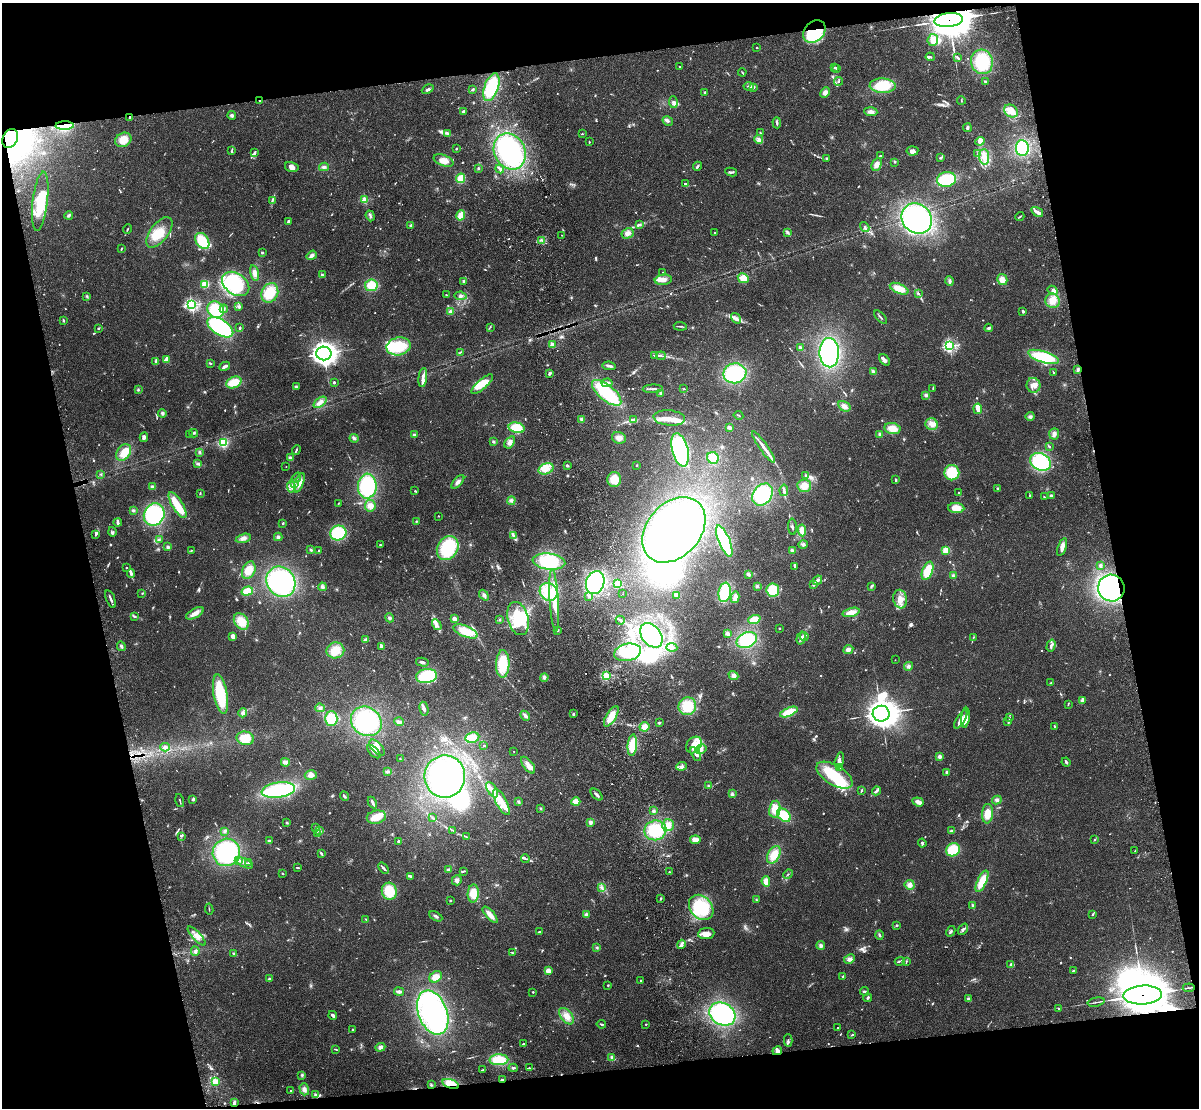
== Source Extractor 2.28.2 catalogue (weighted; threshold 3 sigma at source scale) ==
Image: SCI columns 119-4903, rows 276-4696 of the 5020 x 4865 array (HDU 1 of 3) = the unmasked area's bounding box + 8 px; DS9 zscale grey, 4 x 4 block average (1 PNG px = mean of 4 x 4 image px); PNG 1201 x 1110 px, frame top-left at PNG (2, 3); each listed source drawn as its Kron ellipse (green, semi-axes under 4 px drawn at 4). Shown black and unused: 23% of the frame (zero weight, under 3 of 4 exposures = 6% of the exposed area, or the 3 px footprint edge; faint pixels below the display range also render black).
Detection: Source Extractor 2.28.2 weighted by HDU 2 'WHT'. Background 0.0273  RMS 0.0023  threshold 0.0104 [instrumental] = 3 sigma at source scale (4.5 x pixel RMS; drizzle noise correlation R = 1.50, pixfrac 1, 0.05/0.05 arcsec/px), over >= 5 px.
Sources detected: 998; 8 too faint to see at this stretch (4 x 4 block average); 20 inside a brighter object's white glare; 6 cosmic-ray / hot-pixel residue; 4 long thin detections or spike segments (spike, bleed or trail) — neither listed nor drawn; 29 coinciding with a brighter row at this scale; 128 inside a brighter listed object's ellipse — not listed separately; of the other 803, all 500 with FLUX_AUTO >= 1.03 (the completeness limit of this list) listed and drawn (303 fainter detections not listed), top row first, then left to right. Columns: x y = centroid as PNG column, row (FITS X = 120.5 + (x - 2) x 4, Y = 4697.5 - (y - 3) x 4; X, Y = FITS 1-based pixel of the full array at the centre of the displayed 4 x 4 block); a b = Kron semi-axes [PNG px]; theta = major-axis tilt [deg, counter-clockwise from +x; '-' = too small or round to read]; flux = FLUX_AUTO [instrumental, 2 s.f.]
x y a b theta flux
949 20 14 7 6 8100
814 32 12 9 44 40
933 40 6 5 - 16
757 48 2 2 - 1.1
930 57 4 2 - 2.4
958 57 4 2 - 3.2
982 62 12 11 - 59
680 67 2 2 - 1.4
835 67 2 2 - 2.7
837 68 2 2 - 1.5
742 72 4 2 - 1.3
838 81 4 2 - 1.6
986 82 3 2 - 2.6
749 86 5 2 - 3.8
883 86 13 7 -3 43
491 87 14 7 71 81
753 88 3 2 - 1.5
428 89 6 2 25 3.4
472 89 2 2 - 2.8
705 93 3 2 - 1.7
825 93 5 4 - 6.6
260 101 2 2 - 4.8
961 101 4 2 - 1.1
673 102 6 4 -85 4
463 111 4 2 - 2.9
1011 111 7 6 - 11
871 112 6 3 -4 6
232 115 4 3 - 3
129 117 2 2 - 1.1
668 121 5 3 - 3.6
777 123 5 2 - 2.3
65 126 9 4 1 35
967 128 4 3 - 3.5
760 132 3 2 - 1.1
448 133 3 2 - 1.6
582 134 2 2 - 1.1
10 138 10 7 65 170
759 139 4 4 - 4.9
123 140 8 7 - 19
980 141 5 4 - 4.7
589 142 2 2 - 1.1
1022 148 8 6 -83 44
456 149 2 2 - 1.5
231 150 4 2 - 1.2
912 151 6 4 6 4.7
254 152 3 3 - 2
510 152 18 15 -64 180
978 154 2 2 - 1.2
880 156 2 2 - 1.8
984 157 8 5 -84 9.6
827 158 2 2 - 1.3
940 158 2 2 - 2.6
444 161 10 5 -19 13
895 162 3 2 - 1.2
877 165 6 4 63 7.3
697 166 4 2 - 3.1
292 167 7 5 -14 8
324 167 5 3 - 3.4
478 168 2 2 - 2
500 169 4 2 - 2.8
731 172 6 2 -9 2.5
461 178 5 4 - 22
946 179 9 7 11 62
685 184 4 3 - 2.3
365 200 2 2 - 77
40 201 30 7 83 40
272 201 3 2 - 1.5
1037 212 6 2 -35 9.8
69 215 4 2 - 3.8
461 215 5 3 - 19
370 216 5 2 - 2.6
1020 217 5 2 - 1.4
917 218 16 14 -44 190
288 221 3 2 - 2.7
640 224 3 2 - 1.6
411 225 3 2 - 2.4
865 227 5 2 - 2.2
127 229 5 2 - 1.6
159 232 18 9 52 27
787 232 4 3 - 2.6
627 233 6 5 - 6.7
714 233 2 2 - 1.2
562 235 2 2 - 1.5
542 240 2 2 - 1.5
202 241 9 6 -55 45
121 249 4 2 - 1.3
262 253 3 2 - 1.3
312 255 5 3 - 4.2
254 273 8 4 -78 5.5
663 273 2 2 - 5.5
322 275 3 2 - 1.7
743 278 6 4 -28 14
663 280 8 5 6 12
1002 280 6 5 - 10
463 281 3 2 - 2.9
950 281 4 3 - 2.7
205 284 4 4 - 13
236 284 15 10 -35 88
371 285 6 6 - 27
899 289 10 5 -23 21
1053 290 5 3 - 6.4
270 293 10 8 65 33
918 294 3 2 - 1.7
446 295 3 2 - 1.3
87 296 3 3 - 1.7
461 296 6 4 -10 4.7
1052 301 7 7 - 16
191 305 2 2 - 230
239 307 3 2 - 1.3
224 309 4 2 - 1.7
216 310 9 7 -45 44
1023 311 3 2 - 3.1
450 312 4 3 - 3
881 317 8 2 -49 2.4
736 318 6 4 -57 4.4
63 320 3 2 - 1.6
680 326 7 2 -5 2.2
220 327 14 7 -32 150
240 327 2 2 - 3
490 327 4 2 - 1.3
99 328 3 2 - 1.4
989 328 4 3 - 2.7
552 344 2 2 - 34
399 346 12 9 10 52
950 346 2 2 - 230
800 348 3 2 - 7.9
460 352 4 2 - 1.1
324 353 7 7 - 1100
829 353 14 9 -89 190
654 355 3 2 - 1
661 356 4 2 - 2.2
1043 357 16 5 -17 73
167 359 4 3 - 10
885 360 6 3 -52 5.2
156 361 3 3 - 2.4
210 363 2 2 - 3.1
225 366 6 2 27 6.5
609 366 7 2 -8 4.4
1078 370 3 2 - 2
873 372 4 2 - 3.8
550 373 3 2 - 5.2
735 373 11 10 - 110
1053 373 3 2 - 1.4
423 378 9 3 82 7.3
234 382 8 5 25 24
334 382 2 2 - 12
607 383 5 3 - 5.6
482 384 14 5 42 25
1033 385 7 7 - 10
297 387 3 2 - 1.2
933 388 4 2 - 1
653 389 10 2 2 5.1
684 389 2 2 - 1.1
138 390 3 3 - 1.6
607 393 18 7 -39 91
661 393 4 3 - 2.7
926 395 4 4 - 2.9
320 402 7 4 38 7.2
844 406 7 4 -32 7.3
978 409 5 4 - 8.1
162 413 4 3 - 2.6
738 415 5 2 - 1.6
1030 416 4 3 - 2.7
669 418 16 7 -5 18
582 419 4 3 - 3.9
634 419 3 2 - 1.5
932 424 6 6 - 8.1
729 427 3 2 - 6.7
517 428 8 5 -14 33
892 428 8 5 -11 19
194 433 4 2 - 1.9
880 434 4 3 - 2.3
1054 434 6 5 - 5.5
190 435 2 2 - 1.6
414 435 2 2 - 21
144 437 5 3 - 3.5
354 438 4 3 - 2.9
619 438 7 5 -22 7.6
493 442 3 3 - 1.6
510 442 6 4 56 6.3
223 443 3 3 - 32
1049 446 3 2 - 2.8
764 447 19 2 -55 13
296 450 5 2 - 1.8
680 450 17 8 -75 270
124 452 9 6 55 23
200 452 4 2 - 1.5
290 458 4 3 - 2.9
713 458 6 5 - 24
1040 462 11 8 -26 78
198 464 3 2 - 1.9
567 465 3 2 - 1.6
637 465 2 2 - 1.1
286 467 2 2 - 1.1
546 469 8 5 21 13
952 473 7 7 - 46
101 474 3 2 - 1.2
806 476 3 2 - 3.8
296 478 5 2 - 2.6
614 479 7 7 - 22
896 480 3 2 - 3.1
458 482 8 4 48 5.3
299 483 10 4 70 13
295 484 3 2 - 1.8
367 486 12 9 88 100
804 486 7 6 - 14
152 487 4 3 - 2.6
291 487 6 3 -85 5.2
998 489 3 2 - 2.5
784 490 6 3 82 2.7
415 491 2 2 - 2.2
959 492 2 2 - 1.1
200 493 3 2 - 1.5
762 495 12 9 52 84
1030 496 3 2 - 1.7
1051 496 3 3 - 2.3
1044 497 2 2 - 1.6
511 501 4 2 - 2.6
338 504 3 2 - 1.5
178 505 15 5 -59 35
370 506 6 5 - 7.1
956 508 8 5 -5 21
133 510 3 3 - 1.8
154 515 11 10 - 110
438 516 2 2 - 2.4
416 521 2 2 - 1.7
118 523 4 3 - 2.7
283 523 3 2 - 1.1
792 527 8 2 -87 1.6
674 530 37 26 48 250
802 530 6 3 -83 27
112 532 5 3 - 2.4
338 533 8 7 - 66
96 535 4 2 - 1.9
513 536 3 2 - 1.6
278 537 4 4 - 3.4
243 538 7 4 14 6.1
159 539 3 2 - 1.7
724 541 17 5 -68 91
803 544 5 3 - 4.4
380 545 2 2 - 1.9
168 547 3 3 - 3.3
1062 547 9 4 71 6.1
448 548 12 10 58 86
191 550 2 2 - 1.1
311 550 4 3 - 1.8
792 550 3 3 - 2.1
946 550 4 4 - 13
318 551 2 2 - 1.1
549 561 16 8 -6 67
1100 565 4 3 - 2.7
795 566 4 2 - 2.3
127 568 2 2 - 1.3
249 570 9 6 65 18
928 571 9 5 69 29
131 573 4 3 - 3.4
748 574 4 3 - 2.9
953 575 3 2 - 1.4
817 580 5 3 - 3.3
281 582 16 14 -52 180
595 583 11 9 70 160
618 584 4 4 - 17
813 584 3 2 - 1.9
757 586 3 3 - 1.8
871 586 4 2 - 1.4
322 587 4 3 - 3.4
1111 588 13 13 - 180
773 590 6 6 - 33
247 591 6 4 18 20
549 592 9 8 - 25
725 592 10 6 81 57
142 593 2 2 - 1.1
623 594 2 2 - 1.3
484 595 6 3 -52 4.4
676 595 4 3 - 6.5
589 596 2 2 - 1.2
735 597 6 4 79 7.7
111 599 9 2 -69 4.2
900 599 9 7 -80 13
554 600 31 4 -86 33
851 612 9 4 15 13
195 613 10 4 29 11
135 616 3 2 - 1.6
389 618 5 3 - 3.1
518 618 17 10 -75 52
454 619 3 3 - 6.1
754 619 6 4 20 19
499 620 2 2 - 1
620 620 4 2 - 2.2
241 621 9 6 -53 21
437 625 6 3 -57 5.1
779 628 2 2 - 4.3
557 630 3 3 - 1.4
466 631 13 5 -22 31
727 633 4 3 - 3.7
651 635 14 9 -52 140
232 636 4 3 - 7.7
804 636 5 3 - 3
973 637 3 2 - 1.4
801 638 7 2 74 3.8
365 639 3 2 - 1.9
747 640 11 7 26 76
121 646 5 2 - 3.9
381 646 4 3 - 4.5
1051 646 6 4 73 4.4
672 647 5 3 - 3.6
848 649 5 4 - 5.3
335 650 9 8 - 23
628 652 13 8 13 81
895 660 2 2 - 1
422 662 6 3 -13 3.7
503 664 14 6 88 45
908 666 4 4 - 3.3
427 676 10 7 8 75
606 676 2 2 - 120
733 676 5 4 - 5.3
544 677 4 4 - 3.4
1050 683 3 2 - 1.6
220 694 20 7 -80 67
1083 700 3 3 - 2.3
1068 704 2 2 - 1.3
687 706 9 8 - 34
320 708 5 4 - 4.1
424 709 7 4 -79 4.4
789 712 9 3 23 29
243 713 4 4 - 4
573 714 3 2 - 1.4
881 714 8 8 - 3000
525 716 5 3 - 3.7
611 716 11 5 59 20
1009 717 3 2 - 1.2
965 718 10 4 83 8.8
331 719 7 6 - 27
961 719 10 3 58 8.4
366 721 16 14 -36 130
399 722 5 3 - 3.7
659 722 3 3 - 1.5
1008 722 3 2 - 1.6
1055 726 4 2 - 2.5
644 727 5 4 - 11
245 738 9 6 -12 36
472 738 7 5 9 20
632 745 11 4 85 33
694 745 9 7 52 19
484 746 2 2 - 3.5
165 747 5 4 - 5
377 748 10 5 -48 15
701 749 6 4 34 6.9
514 751 2 2 - 1.1
374 752 8 3 -45 4
696 754 8 3 -62 5.2
940 756 3 3 - 4.7
400 759 2 2 - 1.1
839 760 8 3 76 5.9
285 762 4 3 - 5.9
1066 762 5 2 - 2.5
528 765 10 5 -53 8.8
682 766 5 3 - 4.5
840 767 2 2 - 1.3
388 772 4 3 - 2.7
947 772 3 2 - 6
311 775 6 4 15 7.4
834 775 20 10 -31 59
445 776 21 20 - 170
708 786 3 2 - 1.1
278 790 17 7 8 140
492 790 8 4 -59 8.2
861 790 3 2 - 2.1
877 791 5 3 - 2.8
732 794 4 3 - 2.7
596 795 7 2 -45 4.8
344 796 5 2 - 2.4
193 799 2 2 - 12
997 800 5 4 - 3.4
180 801 6 2 -75 1.8
372 802 6 2 -63 5.6
501 802 14 5 -63 16
519 802 3 2 - 1.4
576 802 4 3 - 17
918 802 6 3 -20 8.3
541 808 3 3 - 1.4
775 809 8 5 80 21
654 811 3 3 - 2.2
987 814 10 5 85 18
784 815 8 5 -44 37
376 817 10 6 11 16
433 818 4 2 - 1.5
590 822 4 4 - 3.4
287 823 2 2 - 1.1
668 825 6 6 - 14
316 828 3 2 - 3.3
319 830 3 3 - 2.1
452 830 4 2 - 1.5
655 830 11 10 - 56
225 831 4 3 - 2.7
951 831 4 3 - 1.9
317 833 3 2 - 1.1
181 836 3 2 - 1.2
466 837 3 2 - 1.4
695 840 5 4 - 11
1095 840 2 2 - 1.3
269 841 2 2 - 11
399 841 2 2 - 4.9
922 843 4 2 - 2.8
953 850 7 6 - 46
1135 851 2 2 - 1.6
226 852 14 13 - 150
321 854 3 2 - 2.6
774 855 9 6 60 21
525 859 4 2 - 1.3
238 861 3 2 - 4.5
249 862 4 3 - 2.3
245 863 9 3 -24 4.5
298 868 4 2 - 1.3
384 868 6 2 -48 3
448 870 4 3 - 2.7
463 871 3 2 - 1.3
669 872 2 2 - 2.4
283 873 2 2 - 1.4
788 874 5 2 - 1.4
410 876 4 2 - 5.6
457 880 5 4 - 4.5
766 881 5 4 - 11
982 881 12 4 65 27
910 885 5 5 - 6.6
602 887 4 3 - 2.8
389 891 8 7 - 36
473 893 9 5 87 20
661 898 3 2 - 2.1
756 900 3 2 - 1.1
450 901 2 2 - 1.1
973 906 4 2 - 2.6
701 907 14 10 -48 62
209 909 5 2 - 1.3
1093 914 4 2 - 1.6
490 915 10 3 -49 11
586 915 4 3 - 3.7
436 916 7 2 -29 2.9
366 919 3 2 - 1.4
897 925 3 2 - 1.6
963 929 6 4 53 3.8
951 931 5 2 - 2.2
539 932 3 2 - 1.9
706 934 8 5 7 13
880 935 5 3 - 2.1
197 936 12 3 -47 8.7
681 944 5 3 - 4.5
821 945 4 4 - 3.2
597 948 2 2 - 1.2
195 951 5 3 - 3
513 953 3 2 - 1.3
233 954 2 2 - 2.1
849 959 5 4 - 4.8
900 961 5 2 - 1.8
906 961 4 2 - 1.2
1010 964 4 3 - 2.1
548 971 4 2 - 15
1073 971 3 2 - 1.9
436 977 7 5 34 12
843 977 3 2 - 1.2
269 979 2 2 - 15
641 980 2 2 - 1.4
608 985 2 2 - 1.3
1189 988 6 2 6 1.8
864 991 4 2 - 2.8
399 992 5 2 - 5.2
533 992 2 2 - 1.7
1143 995 19 9 3 11000
868 998 4 3 - 2.1
969 999 3 3 - 3.6
1096 1002 9 2 11 2.3
1059 1008 2 2 - 1.9
433 1013 23 14 -69 240
722 1014 14 11 -29 190
333 1015 4 2 - 4.1
566 1016 9 5 -51 11
601 1024 5 2 - 1.7
646 1024 2 2 - 1.7
838 1027 2 2 - 2.6
353 1029 3 2 - 1.2
852 1035 3 2 - 1.5
788 1040 6 2 89 2.2
523 1044 2 2 - 2.1
380 1047 5 3 - 4.8
335 1049 4 2 - 1.7
777 1051 5 3 - 3.8
611 1057 4 3 - 2.4
499 1060 9 5 1 40
513 1068 4 2 - 2.2
530 1068 3 2 - 1.5
482 1070 2 2 - 1.8
302 1075 3 2 - 1.6
502 1080 2 2 - 3.1
215 1082 2 2 - 87
451 1084 9 4 -18 20
431 1085 3 3 - 1.6
304 1089 6 4 -73 6.7
291 1091 2 2 - 2.7
315 1095 2 2 - 13
234 1103 4 2 - 5.1
Overlapping masked pixels (flux is a lower limit): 12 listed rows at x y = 949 20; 814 32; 260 101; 129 117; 65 126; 10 138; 1111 588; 1143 995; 777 1051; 502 1080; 451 1084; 234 1103
Diffuse or blended objects may show on this block-average render without a row.